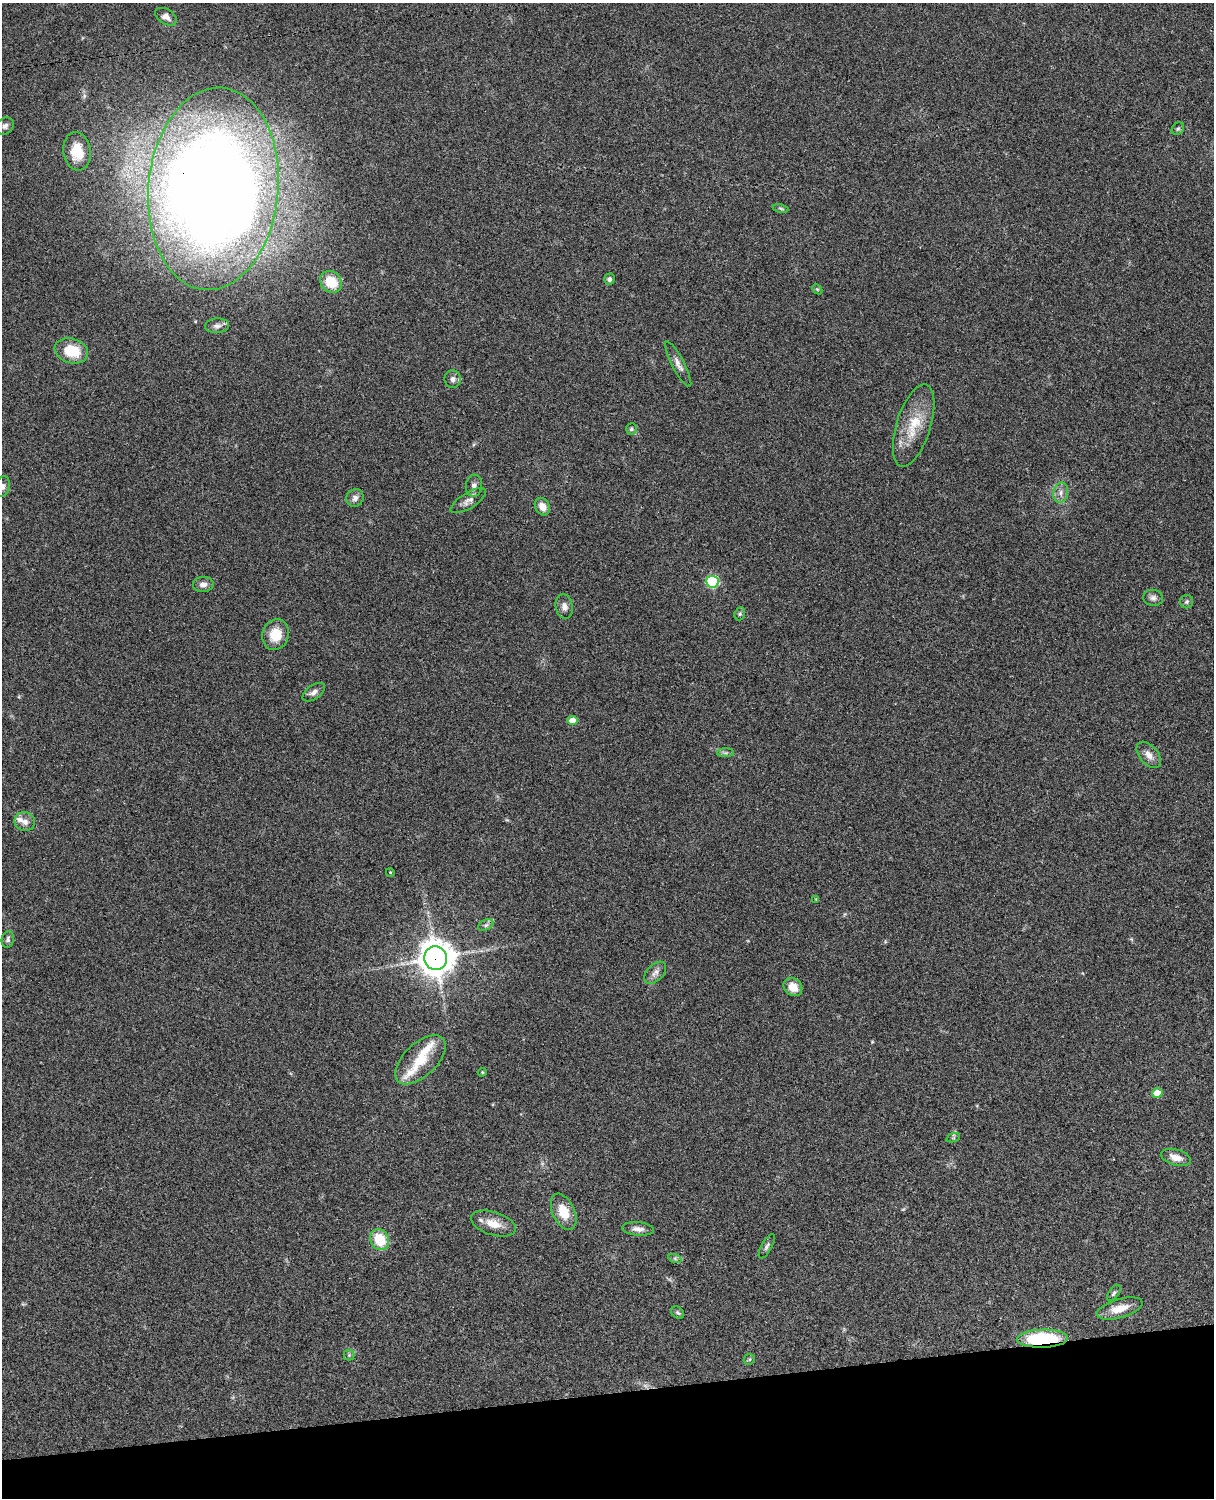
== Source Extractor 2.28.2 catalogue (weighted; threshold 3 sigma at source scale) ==
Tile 10 of 4 x 3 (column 2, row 3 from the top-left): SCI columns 1333-2544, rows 277-1772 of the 5088 x 4927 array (HDU 1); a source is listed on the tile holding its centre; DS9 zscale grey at full resolution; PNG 1216 x 1500 px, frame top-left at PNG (2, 3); each listed source drawn as its Kron ellipse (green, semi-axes under 4 px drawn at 4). Shown black and unused: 7% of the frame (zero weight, under 3 of 4 exposures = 6% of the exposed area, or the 3 px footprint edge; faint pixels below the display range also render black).
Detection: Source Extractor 2.28.2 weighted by HDU 2 'WHT'; one run over the whole footprint, this tile lists its part. Background 0.0917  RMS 0.0062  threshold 0.0277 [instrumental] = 3 sigma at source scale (4.5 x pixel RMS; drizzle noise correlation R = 1.50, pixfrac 1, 0.05/0.05 arcsec/px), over >= 5 px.
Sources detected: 62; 1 too faint to see at this stretch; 1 inside a brighter object's white glare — neither listed nor drawn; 3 inside a brighter listed object's ellipse — not listed separately; the other 57 listed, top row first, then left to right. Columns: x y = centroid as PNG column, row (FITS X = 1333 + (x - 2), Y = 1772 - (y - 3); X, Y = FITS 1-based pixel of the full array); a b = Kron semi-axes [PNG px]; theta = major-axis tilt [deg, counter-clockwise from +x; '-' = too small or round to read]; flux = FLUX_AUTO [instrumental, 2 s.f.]
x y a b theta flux
166 17 12 7 -31 3.3
5 126 9 8 - 2.3
1178 129 7 5 43 1.1
77 151 19 13 -82 13
213 189 101 65 85 860
781 208 8 4 -10 0.96
609 279 5 5 - 1.7
331 282 12 10 -44 15
817 289 6 4 -44 0.75
217 326 12 7 3 2.8
71 351 17 12 -16 18
678 364 25 6 -63 3.9
453 379 9 8 - 3
914 425 43 17 73 20
631 429 6 5 - 1.4
3 486 11 7 78 2.5
474 486 11 8 84 2.8
1061 493 10 7 78 3.2
355 498 9 8 - 2.7
468 501 20 7 32 4
542 507 9 7 -59 5
712 582 6 6 - 51
203 584 10 7 4 3.2
1153 598 10 8 -5 2.4
1187 602 7 6 - 1.5
564 607 12 8 -80 3.7
740 614 7 5 69 1.1
275 635 15 13 71 12
314 692 13 7 35 3
572 721 5 4 - 7.3
726 753 8 4 0 1.3
1149 755 15 9 -49 4.4
25 821 10 9 - 3.8
390 872 4 3 - 0.49
816 899 4 4 - 0.48
486 925 8 5 26 1.6
8 939 8 6 80 1.6
436 958 12 11 - 1100
655 973 13 8 45 3.4
793 987 10 8 -41 7.1
420 1060 31 16 44 17
482 1072 4 4 - 0.71
1157 1093 5 5 - 9
953 1138 7 4 18 0.96
1176 1157 15 8 -16 5.3
564 1212 19 11 -65 12
493 1224 23 11 -17 8.7
638 1229 16 6 -6 3.4
380 1240 11 9 -64 17
767 1246 14 5 61 1.8
675 1259 7 4 -20 1.3
1114 1293 9 5 54 1.4
1120 1308 24 9 16 9.7
678 1313 7 5 -38 1.1
1043 1339 25 9 2 40
349 1355 5 5 - 0.99
749 1359 6 5 - 0.98
Overlapping masked pixels (flux is a lower limit): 3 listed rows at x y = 213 189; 436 958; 1043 1339
Isophote crosses this tile's border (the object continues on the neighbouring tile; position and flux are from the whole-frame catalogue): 1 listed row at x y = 3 486